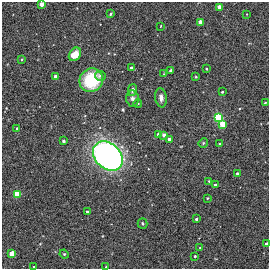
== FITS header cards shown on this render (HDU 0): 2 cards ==
NAXIS1  =                  267
NAXIS2  =                  267

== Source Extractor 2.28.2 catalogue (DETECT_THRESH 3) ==
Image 267 x 267 px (HDU 0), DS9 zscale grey, 1 PNG px = 1 image px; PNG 271 x 271 px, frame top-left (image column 1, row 267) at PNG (2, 2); each listed source drawn as its Kron ellipse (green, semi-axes under 4 px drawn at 4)
Background 0.00148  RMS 0.01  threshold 0.0305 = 3 sigma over >= 5 px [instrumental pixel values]
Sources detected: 47; all 47 listed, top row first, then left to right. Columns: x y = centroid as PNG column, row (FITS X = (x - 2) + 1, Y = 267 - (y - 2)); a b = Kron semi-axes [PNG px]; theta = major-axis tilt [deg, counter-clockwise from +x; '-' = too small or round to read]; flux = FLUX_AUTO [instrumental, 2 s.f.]
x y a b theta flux
41 4 3 3 - 11
219 7 3 3 - 16
111 14 4 3 - 0.78
247 14 3 2 - 0.39
200 22 4 4 - 3.9
161 26 3 2 - 0.37
75 54 7 5 53 8.3
22 59 3 3 - 1.1
131 68 3 3 - 2.9
206 69 3 2 - 0.77
171 70 3 3 - 1.3
164 74 3 3 - 0.51
55 76 3 3 - 5
100 76 5 5 - 1.7
196 77 3 2 - 0.58
91 80 12 11 - 34
132 90 6 4 78 2.3
222 92 3 3 - 1
132 98 8 6 -84 2.2
161 98 9 5 -82 2.9
265 103 3 3 - 0.59
138 104 4 3 - 0.51
218 118 4 4 - 170
223 124 4 3 - 26
17 128 3 2 - 0.74
159 134 3 3 - 13
164 135 3 3 - 4.4
169 139 3 3 - 4.5
63 141 3 3 - 1.3
203 143 5 4 - 0.64
219 144 3 3 - 0.93
108 156 17 12 -45 330
237 173 3 3 - 2
209 181 3 3 - 0.77
215 185 3 3 - 4.3
17 194 4 3 - 58
207 198 3 2 - 0.48
87 212 3 3 - 1.3
196 219 3 3 - 2.2
142 223 5 5 - 1
266 244 3 3 - 3.6
200 248 4 3 - 0.68
12 254 3 3 - 27
64 254 4 4 - 0.66
195 256 3 3 - 1.5
34 267 3 3 - 1
106 267 3 3 - 0.63
At the frame edge (FLAGS 8, measured only in part): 4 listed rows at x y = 41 4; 266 244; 34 267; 106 267